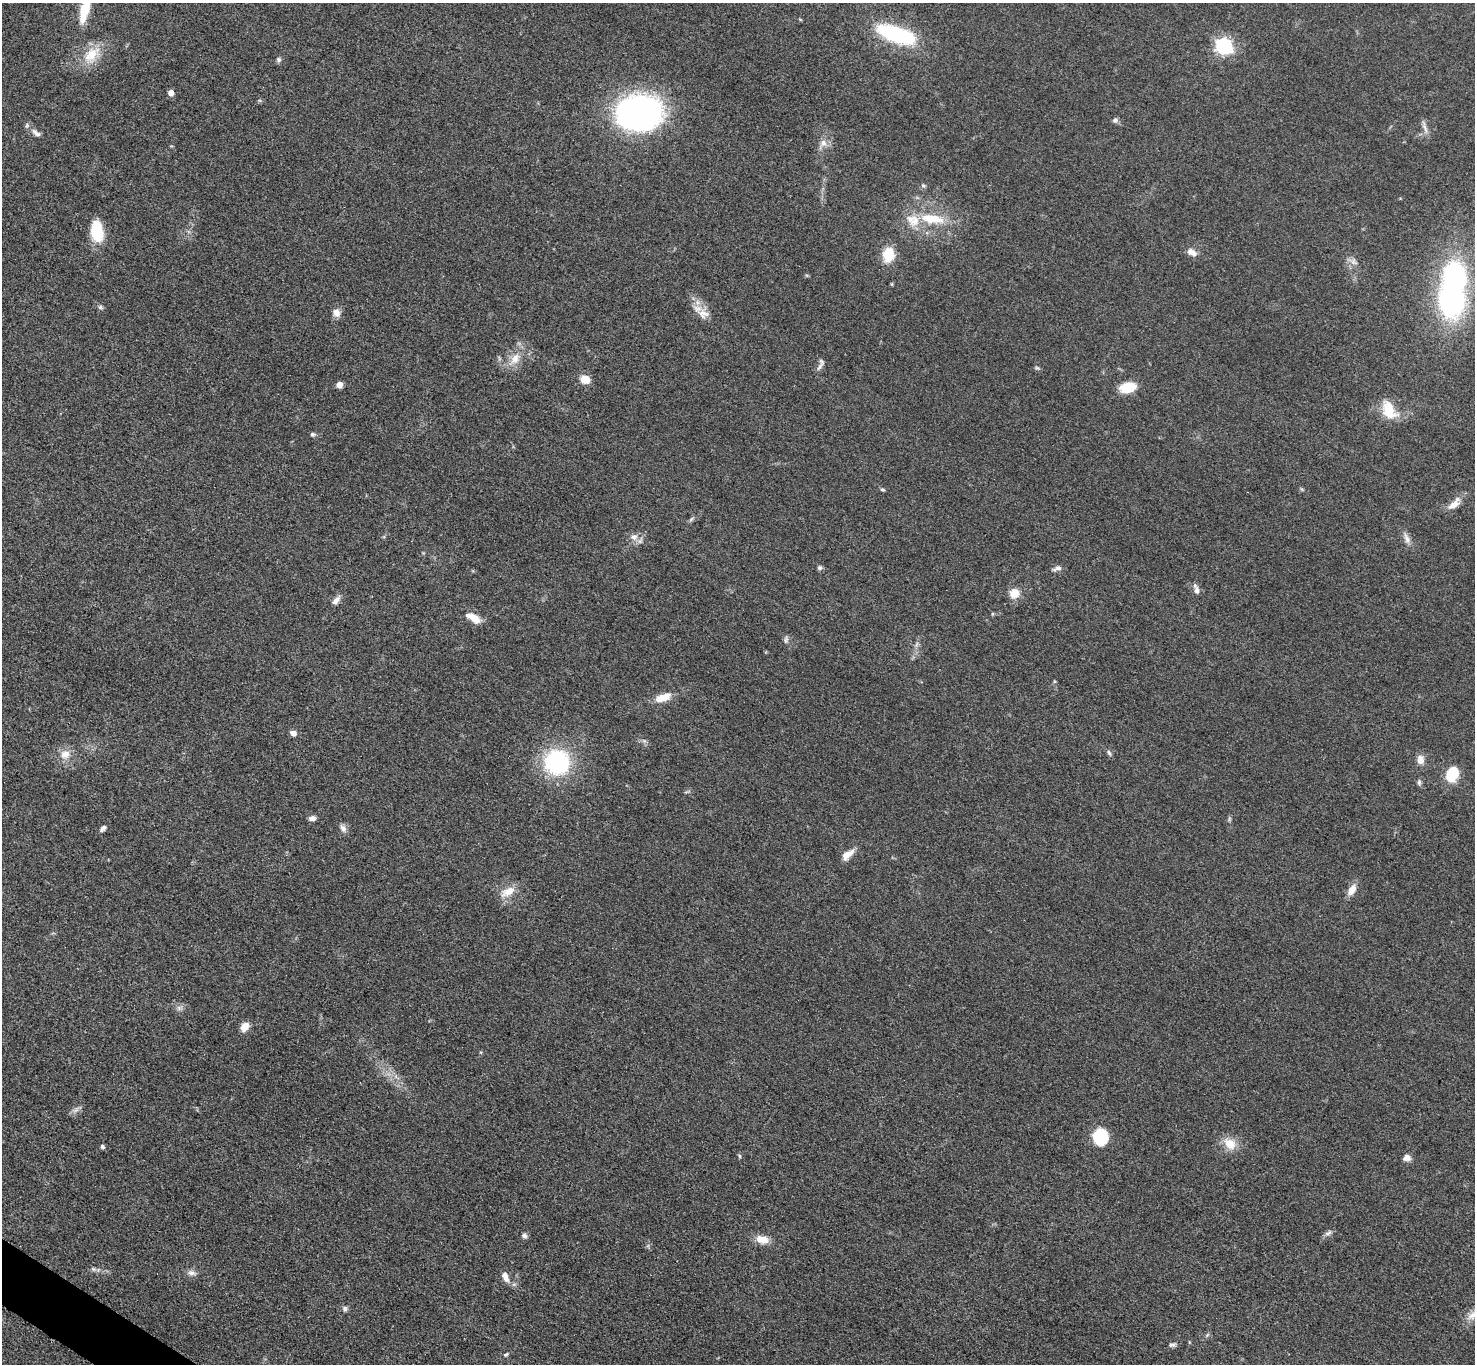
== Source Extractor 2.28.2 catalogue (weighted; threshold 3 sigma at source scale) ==
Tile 7 of 4 x 4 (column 3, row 2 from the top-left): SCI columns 2958-4430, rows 2889-4250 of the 5911 x 5917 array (HDU 1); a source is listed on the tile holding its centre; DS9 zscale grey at full resolution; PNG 1477 x 1366 px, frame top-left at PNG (2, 3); no overlay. Shown black and unused: <1% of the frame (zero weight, under 3 of 5 exposures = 1% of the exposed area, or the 3 px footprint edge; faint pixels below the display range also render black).
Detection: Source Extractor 2.28.2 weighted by HDU 2 'WHT'; one run over the whole footprint, this tile lists its part. Background 0.0531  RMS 0.0058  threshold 0.026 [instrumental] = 3 sigma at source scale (4.5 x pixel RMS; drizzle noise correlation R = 1.50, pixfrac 1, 0.05/0.05 arcsec/px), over >= 5 px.
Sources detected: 79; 1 inside a brighter object's white glare — not listed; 3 inside a brighter listed object's ellipse — not listed separately; the other 75 listed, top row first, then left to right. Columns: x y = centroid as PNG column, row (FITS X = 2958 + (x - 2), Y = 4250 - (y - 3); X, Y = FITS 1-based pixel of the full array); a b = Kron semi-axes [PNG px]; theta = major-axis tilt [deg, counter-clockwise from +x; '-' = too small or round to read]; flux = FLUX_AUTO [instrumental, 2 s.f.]
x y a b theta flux
83 13 27 11 83 12
896 34 40 14 -20 63
1224 46 7 6 - 170
92 55 28 17 49 15
278 59 7 6 - 1.4
171 93 5 5 - 4.4
639 113 45 33 1 170
1115 120 8 6 37 1.5
1425 127 21 4 -74 2.6
36 133 16 7 -38 3.3
823 143 10 9 - 3.6
923 186 7 5 -43 1.1
932 219 36 13 -7 19
97 231 22 13 -82 19
1190 251 9 7 35 2.9
888 255 19 14 81 12
1353 261 11 7 -78 2.8
1451 300 28 21 -79 110
100 307 6 6 - 1.1
336 313 11 9 -65 3.9
703 314 17 12 -18 6.4
515 359 17 12 56 8
819 367 13 5 54 2
1037 368 7 4 -35 0.85
585 379 11 9 -17 6.4
339 385 6 5 - 4.3
1128 387 16 10 11 14
1389 410 24 15 -63 14
312 434 6 5 - 1.2
882 490 7 4 -1 0.84
1454 505 18 9 34 5.4
691 519 8 4 38 1.1
634 537 11 9 8 3.9
1407 538 16 7 -67 3.2
819 568 6 6 - 1.2
1057 568 14 6 17 2.1
1197 590 10 7 -75 2.7
1014 593 12 10 42 7.5
336 600 12 6 47 2.9
473 618 19 8 -31 7.6
786 639 10 5 83 1.4
917 644 7 4 71 1.3
1054 681 5 3 - 0.6
663 697 20 9 20 8.3
293 733 7 6 - 2.6
1109 753 9 5 -65 1.3
65 754 15 12 23 6.1
1420 760 10 8 -87 4.5
557 762 16 15 - 92
1452 774 11 8 65 26
1419 782 8 5 90 1.3
312 818 7 5 7 2.8
103 828 9 5 42 1.9
343 828 10 7 -60 2.7
847 855 16 8 38 5.6
1351 890 13 8 57 5.9
508 892 21 11 25 7.6
179 1008 7 6 - 1.8
245 1027 11 8 55 5.1
76 1110 9 4 37 1.9
1100 1137 13 12 - 29
1230 1144 19 14 -39 8.6
102 1147 5 5 - 1.1
740 1156 6 4 -87 0.75
1407 1158 9 7 13 3.1
1328 1233 10 4 34 1.6
524 1236 7 6 - 1.7
762 1239 15 9 -14 7.6
93 1269 6 5 - 1.1
191 1273 11 7 -16 2.5
505 1277 15 7 -69 4.1
345 1308 7 6 - 1.5
1472 1315 16 9 29 5.4
1172 1345 9 6 2 1.7
506 1355 6 4 46 0.88
Isophote crosses this tile's border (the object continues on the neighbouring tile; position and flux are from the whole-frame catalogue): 2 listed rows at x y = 83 13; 1472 1315